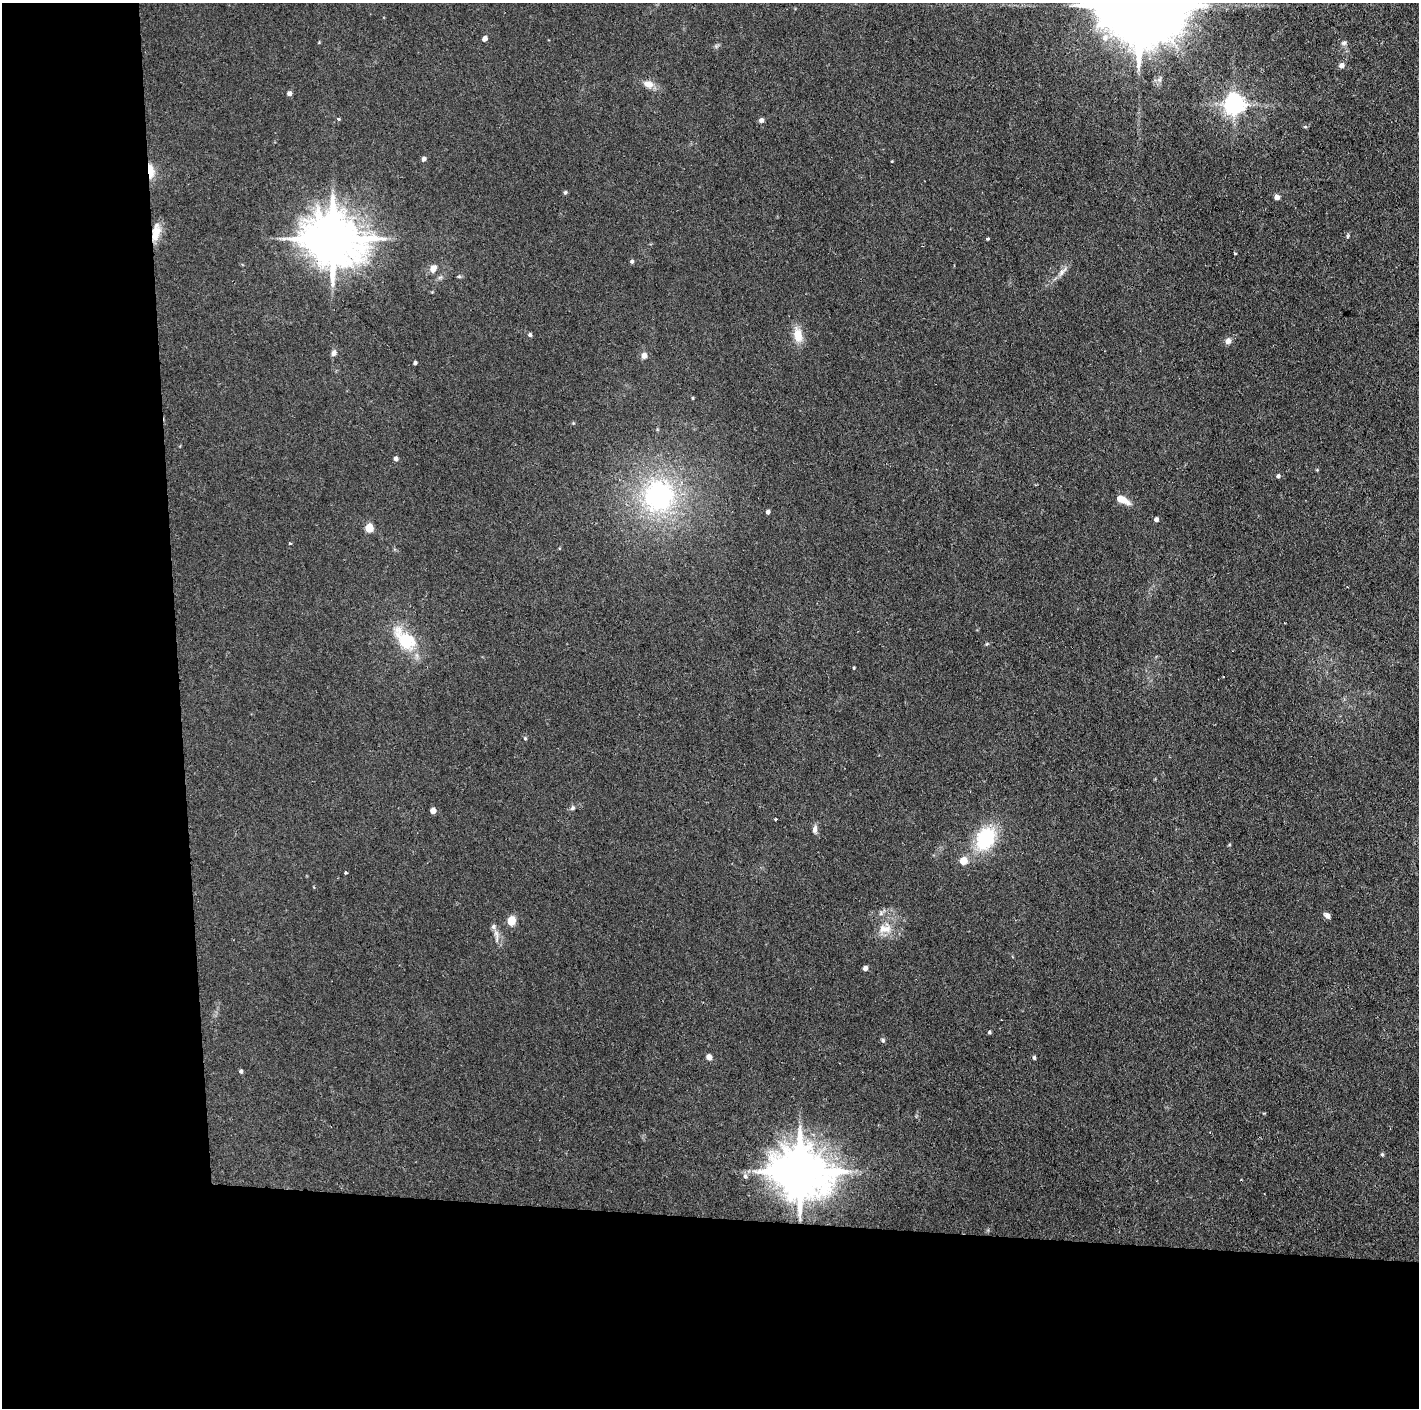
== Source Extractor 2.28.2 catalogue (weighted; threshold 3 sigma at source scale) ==
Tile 7 of 3 x 3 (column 1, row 3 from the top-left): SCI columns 1-1417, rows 1-1406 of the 4250 x 4220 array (HDU 1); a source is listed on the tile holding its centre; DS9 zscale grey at full resolution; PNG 1421 x 1410 px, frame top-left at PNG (2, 3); no overlay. Shown black and unused: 24% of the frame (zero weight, under 2 of 3 exposures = <1% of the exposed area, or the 3 px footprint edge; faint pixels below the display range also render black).
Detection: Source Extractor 2.28.2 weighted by HDU 2 'WHT'; one run over the whole footprint, this tile lists its part. Background 0.0464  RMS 0.0053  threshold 0.0237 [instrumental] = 3 sigma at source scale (4.5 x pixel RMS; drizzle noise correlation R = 1.50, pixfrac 1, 0.05/0.05 arcsec/px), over >= 5 px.
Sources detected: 67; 2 inside a brighter listed object's ellipse — not listed separately; the other 65 listed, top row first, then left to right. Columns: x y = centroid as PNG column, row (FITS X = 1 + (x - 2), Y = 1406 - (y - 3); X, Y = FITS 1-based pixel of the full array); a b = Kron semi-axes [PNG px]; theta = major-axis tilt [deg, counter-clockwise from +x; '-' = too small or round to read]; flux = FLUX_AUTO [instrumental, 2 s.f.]
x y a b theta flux
1138 5 29 18 -4 12000
1105 38 10 8 71 3.7
484 39 4 4 - 3.7
1344 43 8 6 32 1.4
716 46 5 5 - 0.93
1341 65 6 6 - 2.3
648 84 13 9 -19 4.4
289 93 5 5 - 1.6
1234 104 7 7 - 350
339 119 3 3 - 1.7
761 120 6 5 - 1.4
1305 127 5 3 - 0.63
424 159 5 5 - 1.8
892 161 3 2 - 0.37
151 171 20 8 -82 6.2
565 192 5 5 - 0.81
1277 197 6 5 - 2
156 233 22 9 78 7.7
1348 236 7 4 76 0.78
987 238 3 3 - 1.5
333 239 17 14 -14 2900
1235 253 3 2 - 0.57
632 261 5 4 - 1
433 268 11 8 58 3.2
1062 271 18 6 48 3.2
440 277 7 4 19 0.99
459 277 6 4 -1 0.66
530 335 5 5 - 0.98
798 335 18 11 -81 7.9
1228 341 7 6 - 2.9
334 353 8 6 70 2.1
644 356 8 7 - 2.4
415 363 4 3 - 1
692 398 4 3 - 0.52
396 458 5 4 - 1.7
1278 476 5 4 - 1.2
659 496 35 32 72 86
1123 500 16 7 -26 6.1
768 512 4 4 - 1.6
1156 519 4 4 - 1.8
369 528 5 5 - 18
290 543 4 3 - 0.58
406 640 20 11 -47 30
854 668 4 3 - 0.45
525 738 5 4 - 0.72
572 808 7 5 52 1.2
433 811 5 4 - 5
775 819 3 3 - 0.89
815 829 11 6 79 2.1
985 838 31 22 61 30
963 861 5 5 - 12
346 873 3 3 - 1.3
1327 915 7 5 -47 2.2
511 921 5 5 - 22
887 929 16 12 71 6.9
496 936 22 5 -86 3
865 968 5 5 - 1.6
989 1032 4 4 - 0.79
883 1040 7 5 -43 0.88
709 1057 7 7 - 2
1034 1058 5 4 - 0.82
241 1071 5 4 - 1.1
1382 1155 5 4 - 0.7
800 1172 16 13 -15 3000
745 1176 7 6 - 1.4
Overlapping masked pixels (flux is a lower limit): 2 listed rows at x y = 151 171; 156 233
Isophote crosses this tile's border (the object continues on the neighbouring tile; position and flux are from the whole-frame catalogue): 1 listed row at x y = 1138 5